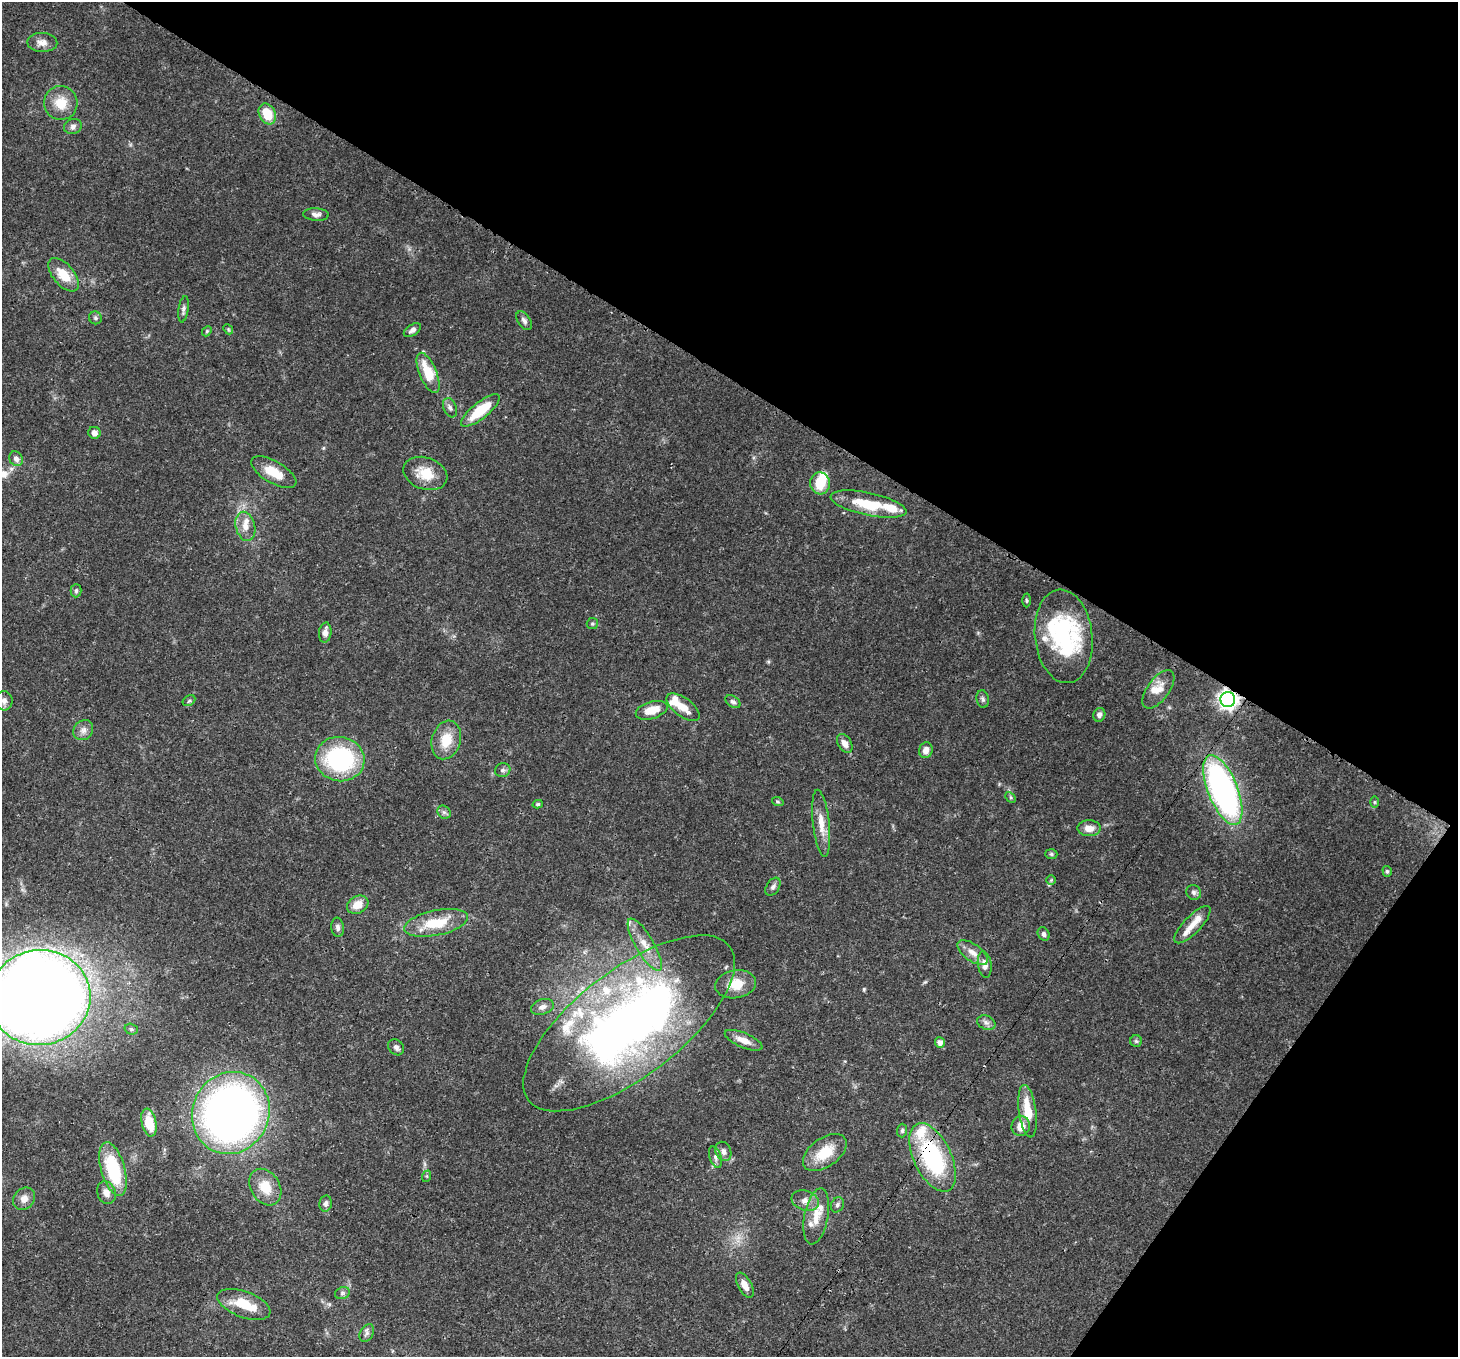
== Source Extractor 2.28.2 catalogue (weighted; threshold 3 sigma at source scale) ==
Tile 8 of 4 x 4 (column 4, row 2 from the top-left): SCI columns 4447-5902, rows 3070-4424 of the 5972 x 6065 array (HDU 1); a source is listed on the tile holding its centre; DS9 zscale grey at full resolution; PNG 1460 x 1359 px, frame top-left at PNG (2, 2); each listed source drawn as its Kron ellipse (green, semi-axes under 4 px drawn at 4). Shown black and unused: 33% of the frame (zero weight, under 3 of 4 exposures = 8% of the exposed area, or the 3 px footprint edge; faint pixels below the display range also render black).
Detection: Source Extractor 2.28.2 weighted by HDU 2 'WHT'; one run over the whole footprint, this tile lists its part. Background 0.0538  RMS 0.0028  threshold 0.0127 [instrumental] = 3 sigma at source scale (4.5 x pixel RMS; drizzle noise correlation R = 1.50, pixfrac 1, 0.0396/0.0396 arcsec/px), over >= 5 px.
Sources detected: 115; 1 too faint to see at this stretch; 2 inside a brighter object's white glare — neither listed nor drawn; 17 inside a brighter listed object's ellipse — not listed separately; the other 95 listed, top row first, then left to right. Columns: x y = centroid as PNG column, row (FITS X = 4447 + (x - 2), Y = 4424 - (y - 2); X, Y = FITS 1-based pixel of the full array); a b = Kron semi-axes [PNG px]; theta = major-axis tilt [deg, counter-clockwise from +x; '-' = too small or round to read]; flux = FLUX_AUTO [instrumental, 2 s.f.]
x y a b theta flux
42 42 15 9 -2 2.1
61 103 17 16 - 5.5
267 114 11 8 -63 6.9
73 126 9 7 17 1
316 214 13 6 -3 1.3
64 275 20 10 -50 5.8
183 309 13 5 81 0.89
95 318 6 6 - 0.61
524 321 10 6 -54 0.98
228 329 6 4 -47 0.34
412 330 9 5 34 1
207 331 5 4 - 0.4
428 373 21 8 -67 8.2
450 408 10 6 -67 0.94
480 410 24 8 39 10
94 433 6 6 - 1.3
16 459 7 6 - 1.3
274 472 25 11 -30 5.7
425 473 22 16 -19 6.4
820 483 11 10 - 6.1
868 504 39 11 -12 11
245 526 15 9 -76 2.8
76 591 6 5 - 0.62
1026 600 7 3 -89 0.38
592 624 6 5 - 0.45
325 633 10 6 84 1.8
1064 636 47 28 -84 33
1158 689 22 11 53 3.4
983 699 9 6 -81 0.73
1228 699 7 7 - 140
4 701 9 8 - 1.3
189 701 7 5 30 0.5
733 702 8 5 -31 0.77
683 707 19 9 -36 3.9
652 710 16 8 17 4.6
1099 715 7 6 - 0.86
83 730 11 9 46 1.5
446 740 20 14 73 6.2
845 743 10 6 -58 1.9
926 750 8 6 72 1.8
340 759 25 22 -11 35
503 770 8 7 - 0.82
1223 790 37 15 -68 92
1011 797 6 4 -46 0.36
778 802 6 4 -19 0.39
1374 802 6 4 89 0.33
538 804 5 4 - 0.41
444 812 7 6 - 0.71
821 823 34 8 -84 4.4
1089 828 11 8 -1 2.4
1051 854 6 5 - 0.46
1387 871 5 4 - 0.48
1051 880 5 5 - 0.38
773 887 10 6 57 0.87
1194 892 8 7 - 0.8
358 905 11 8 30 3.7
436 923 32 12 12 9.6
1192 925 24 8 46 3.4
338 927 9 6 -83 0.99
1044 934 7 5 -58 0.85
645 945 30 9 -59 4.7
973 953 17 8 -35 2.6
985 964 13 6 -82 1.9
736 984 20 14 10 6
40 997 51 47 9 590
542 1007 11 7 18 1.5
629 1023 127 53 37 200
986 1023 9 7 -24 1.1
131 1029 7 5 -17 0.57
744 1040 20 7 -23 2.9
1136 1041 6 6 - 0.5
940 1042 5 5 - 1.8
396 1047 9 7 -48 0.98
1028 1111 26 8 -82 7.3
231 1113 42 38 63 170
149 1123 14 7 -78 7.2
1021 1126 10 9 - 3.2
902 1131 7 5 87 0.61
723 1151 10 7 -66 1.3
825 1152 25 14 36 7.7
715 1157 11 6 -72 0.93
933 1157 37 18 -65 32
113 1169 28 12 -74 18
427 1176 6 4 72 0.31
265 1187 19 14 -58 5.7
106 1193 12 9 -69 2
24 1199 12 10 50 1.9
805 1201 14 10 -18 2.2
325 1203 8 6 78 0.94
837 1205 8 6 65 0.76
816 1216 28 12 79 5.1
745 1285 14 6 -61 2.3
342 1293 7 6 - 0.72
244 1304 28 13 -20 7.7
367 1333 9 6 60 0.99
Overlapping masked pixels (flux is a lower limit): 3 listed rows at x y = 1228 699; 629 1023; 933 1157
Isophote crosses this tile's border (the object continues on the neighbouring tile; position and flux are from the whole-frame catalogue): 1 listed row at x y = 40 997